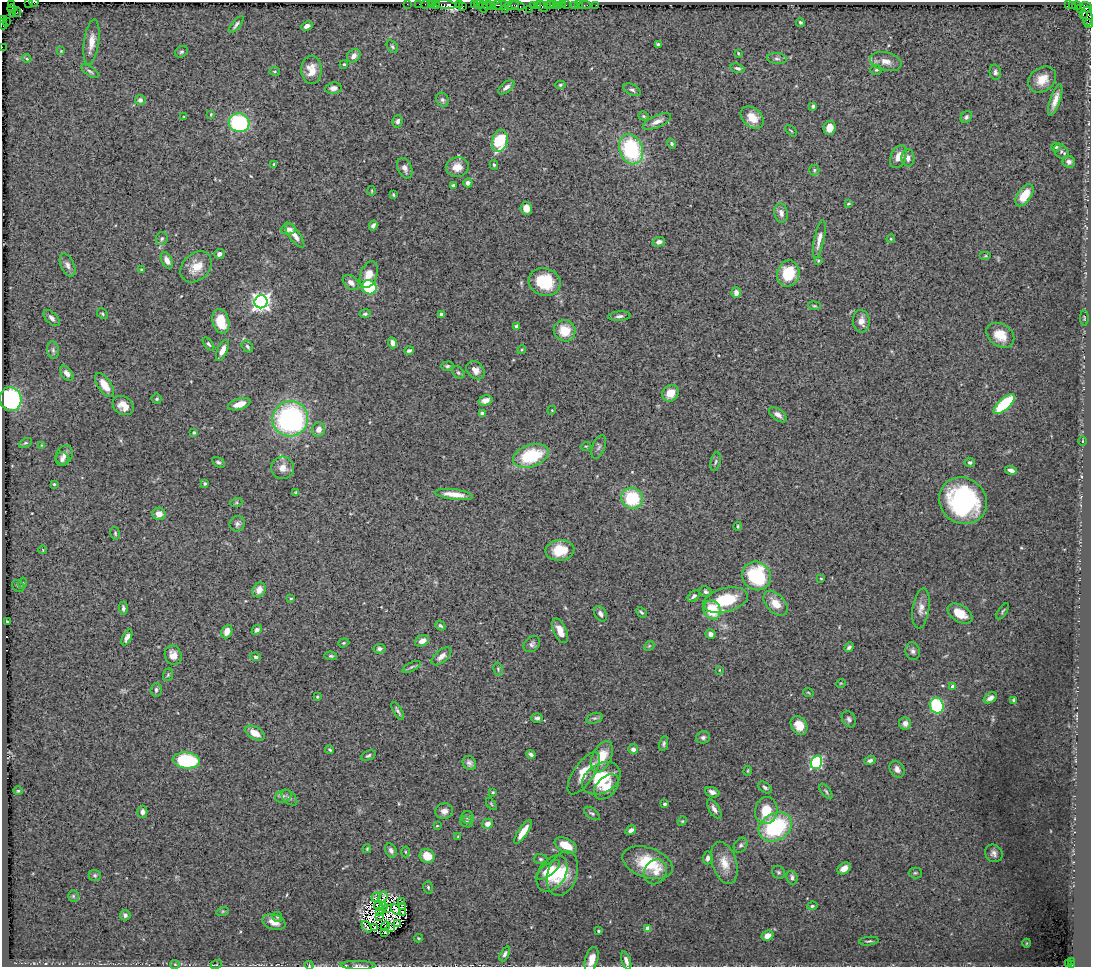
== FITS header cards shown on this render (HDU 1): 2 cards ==
NAXIS1  =                 1089
NAXIS2  =                  965

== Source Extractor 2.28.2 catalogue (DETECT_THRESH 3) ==
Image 1089 x 965 px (HDU 1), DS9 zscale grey, 1 PNG px = 1 image px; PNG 1093 x 969 px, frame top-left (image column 1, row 965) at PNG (2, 2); each listed source drawn as its Kron ellipse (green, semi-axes under 4 px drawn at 4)
Background 0.939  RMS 0.036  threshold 0.108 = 3 sigma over >= 5 px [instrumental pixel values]
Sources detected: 355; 8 with non-positive FLUX_AUTO (blend fragments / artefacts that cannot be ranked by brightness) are neither listed nor drawn; the other 347 listed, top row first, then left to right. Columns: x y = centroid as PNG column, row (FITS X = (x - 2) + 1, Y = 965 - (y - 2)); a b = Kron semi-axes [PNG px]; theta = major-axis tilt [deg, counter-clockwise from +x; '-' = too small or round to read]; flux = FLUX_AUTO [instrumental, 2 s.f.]
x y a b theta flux
28 2 3 2 - 38
34 2 4 2 - 44
11 4 4 2 - 15
407 4 2 2 - 24
419 4 2 2 - 18
425 4 2 2 - 37
431 4 3 2 - 100
459 4 3 2 - 41
474 4 3 2 - 42
436 5 4 3 - 110
445 5 10 4 -5 250
478 5 4 3 - 160
487 5 4 3 - 43
490 5 4 2 - 54
497 5 5 3 - 180
512 5 7 3 3 120
533 5 4 2 - 71
547 5 2 2 - 54
550 5 3 3 - 46
554 5 3 2 - 53
562 5 3 2 - 11
566 5 2 2 - 14
574 5 3 3 - 80
579 5 2 2 - 13
585 5 5 2 - 29
596 5 2 2 - 9.4
1068 5 3 2 - 84
463 6 2 2 - 11
501 6 7 3 12 170
517 6 7 3 -16 170
537 6 3 3 - 63
542 6 6 3 -45 110
559 6 3 3 - 100
1072 6 3 3 - 47
1076 6 4 2 - 38
483 7 6 3 -69 100
1086 7 6 4 -36 110
1081 8 3 3 - 18
12 9 5 3 - 52
505 9 2 2 - 83
529 9 2 2 - 39
17 12 5 2 - 16
12 14 3 3 - 190
1083 14 3 2 - 120
1087 16 10 5 -87 430
2 20 2 2 - 20
6 21 3 2 - 12
800 22 4 4 - 4.2
3 24 5 3 - 49
1089 24 4 3 - 75
236 25 10 3 50 5.8
307 26 6 4 26 9.7
91 42 23 7 82 28
658 44 3 3 - 2.8
2 47 2 2 - 19
392 47 7 5 -51 4.3
61 51 3 3 - 1.6
181 52 7 5 31 4.4
738 53 4 3 - 2.1
354 56 7 6 - 12
27 59 4 3 - 2.1
777 59 10 5 -6 7.2
886 61 16 9 -14 21
344 64 4 3 - 3.1
738 68 7 4 -16 6.4
311 70 14 10 89 32
876 70 6 5 - 3.6
90 71 10 4 -34 5.8
275 71 5 3 - 2.1
995 72 7 5 -76 6.7
1042 80 15 11 37 34
560 85 5 4 - 3.2
506 87 9 5 41 9.1
333 88 8 5 8 10
632 90 9 5 -25 6.1
140 100 5 5 - 12
442 100 7 6 - 5.8
1055 100 16 5 71 21
813 106 4 3 - 8.4
211 114 4 3 - 2.3
184 116 3 2 - 1.5
644 116 5 4 - 3.2
752 117 13 9 -42 35
966 117 6 5 - 6.3
397 121 6 5 - 6.6
657 121 15 6 24 17
239 123 10 9 - 230
830 128 7 6 - 20
791 131 7 2 -44 2.5
500 141 11 7 76 140
672 144 5 4 - 4.2
1056 147 5 3 - 4.4
631 149 15 11 -70 220
1061 151 8 6 -49 7.2
899 157 12 7 66 24
908 158 8 6 -88 12
1069 162 6 6 - 8.3
274 164 4 3 - 3.7
494 165 5 3 - 3.2
457 167 11 9 8 29
405 168 11 7 -68 11
814 170 5 5 - 3.3
468 183 4 4 - 11
454 185 4 3 - 5
372 191 5 3 - 2.3
393 195 3 3 - 2.9
1024 195 12 7 55 47
848 204 4 3 - 2.8
526 208 6 6 - 23
781 213 9 6 -78 12
373 226 5 4 - 7.2
288 229 7 5 4 12
295 235 15 5 -54 18
162 239 6 6 - 5.2
819 239 19 5 78 17
891 239 4 4 - 2.8
659 242 6 4 17 8.2
219 254 5 5 - 12
986 256 6 3 0 2.3
167 260 9 5 -62 14
818 260 4 3 - 2.7
67 265 12 6 -66 11
196 267 18 13 44 38
141 269 4 3 - 2.1
788 274 13 11 77 82
369 275 14 8 71 29
351 282 9 6 -39 13
545 282 16 13 -18 100
369 287 7 7 - 150
736 293 5 4 - 14
261 302 6 6 - 1200
814 306 6 3 -8 2.9
102 314 6 5 - 3.5
365 314 5 4 - 5
441 314 4 3 - 6.6
619 316 11 4 3 7.2
52 318 10 5 -45 9.2
1084 318 7 3 -89 2.4
221 321 12 8 -75 55
861 321 11 8 -86 18
517 326 4 4 - 8.8
565 331 11 10 - 48
1000 335 15 11 -33 41
393 343 5 4 - 12
208 344 7 4 -52 4.5
247 346 6 5 - 5.2
53 350 9 5 -80 6.9
222 350 11 5 65 18
409 350 5 3 - 4.8
522 350 4 4 - 2.6
447 366 6 4 1 4
475 370 10 8 -44 14
67 373 9 5 -53 12
458 373 7 5 -49 4.6
104 385 13 6 -56 35
670 393 9 7 48 31
11 399 12 10 -76 270
157 399 5 5 - 4.4
485 400 7 5 16 13
239 404 11 5 17 26
1004 404 13 5 42 160
123 406 11 8 -33 25
552 410 4 3 - 2
482 414 4 4 - 5.5
778 415 10 5 -37 11
290 419 18 17 - 460
319 429 7 6 - 16
194 433 4 3 - 3.3
1083 441 5 3 - 2.1
25 443 7 4 25 3.6
41 445 4 2 - 1.5
586 446 5 3 - 2.2
599 447 12 6 69 7.4
64 455 10 8 59 14
531 456 18 11 18 140
62 459 7 6 - 8.2
218 462 7 4 -30 5.6
716 462 9 5 79 5.9
970 462 5 4 - 5
283 468 11 11 - 22
1011 470 6 3 -17 9.7
205 483 3 3 - 4
54 484 3 3 - 2.6
296 493 4 3 - 2.9
454 494 19 5 -7 29
632 498 11 10 - 120
963 501 25 22 -39 330
236 503 6 4 19 3
159 514 6 6 - 19
237 524 8 7 - 9.1
738 526 4 3 - 3.1
115 533 6 4 -77 3.6
43 550 4 2 - 1.6
560 550 14 10 5 56
756 576 15 13 -52 190
821 579 4 3 - 2.5
23 583 6 4 77 3.4
18 586 6 5 - 4.1
259 590 8 6 61 18
706 592 6 5 - 5.9
694 596 7 4 43 6.8
291 598 3 3 - 3.3
725 600 23 12 14 110
776 603 15 9 -47 33
123 608 7 4 -87 6.6
921 608 20 8 82 19
712 610 10 8 -63 83
1003 611 9 2 55 3.1
641 612 6 3 -44 4.1
960 613 14 8 -31 36
600 614 8 5 -59 9.7
7 621 4 2 - 3.2
440 626 5 4 - 4.8
257 630 6 4 44 6
227 631 7 5 68 18
560 631 13 6 -66 25
710 634 5 4 - 9.1
127 637 9 4 63 10
422 641 7 5 24 16
344 643 6 4 20 2.9
532 644 9 6 45 7.7
649 646 6 4 43 3.1
849 647 5 3 - 5.2
379 649 6 5 - 6.3
913 651 9 7 -79 8.9
173 655 10 8 -70 22
331 656 6 4 -9 3.9
441 656 12 6 41 16
256 657 5 4 - 5.2
412 667 10 4 27 5
498 669 6 4 -78 3.5
719 670 4 3 - 1.6
168 675 6 4 69 3.9
841 683 5 3 - 1.9
953 687 4 4 - 23
156 690 7 5 86 6
808 692 5 3 - 2.3
317 697 3 2 - 2.3
990 698 7 5 33 8.6
1014 701 4 3 - 3.7
937 706 8 7 - 150
398 711 10 3 -60 6.1
537 718 6 5 - 6
594 718 8 5 18 6
849 719 8 6 -59 7.2
905 723 6 6 - 12
799 725 10 7 -56 37
255 733 10 6 -30 30
703 737 7 6 - 6.8
664 744 8 4 79 5.4
633 749 5 5 - 10
330 750 4 3 - 3.2
531 754 4 3 - 6.2
368 756 8 4 24 5.3
602 757 17 9 65 53
186 760 14 8 -6 200
870 760 6 4 19 6.9
816 762 7 5 70 340
469 763 7 6 - 8.8
897 769 9 7 -59 11
748 771 5 2 - 2.2
584 773 24 10 56 51
601 778 20 14 30 100
606 787 15 9 47 32
765 787 8 5 -35 5.9
18 791 5 4 - 2.7
826 791 9 4 -53 5
493 792 3 3 - 3
712 792 7 5 -20 10
283 796 8 6 23 8.2
289 798 9 5 -44 7.3
491 804 7 3 -54 2.8
664 804 3 3 - 4
714 809 11 5 -58 11
444 811 9 8 - 13
766 811 13 11 79 55
142 812 6 5 - 9.1
592 813 9 5 -35 5.4
468 817 6 6 - 6.5
682 821 5 4 - 2.5
466 822 6 5 - 4.8
488 824 5 5 - 14
437 826 4 2 - 1.7
775 827 17 13 30 230
631 830 6 4 32 8.9
523 832 14 5 55 37
458 836 4 4 - 2.4
566 845 12 7 -26 36
741 845 8 6 56 6.6
367 849 4 3 - 2.4
391 850 7 5 -59 8.7
406 852 5 3 - 2.6
994 853 9 8 - 9.8
427 856 7 7 - 34
708 858 6 5 - 9.3
541 859 7 5 -4 4.7
648 863 26 15 -18 100
724 863 22 12 -73 38
844 868 7 5 36 18
548 870 14 6 36 26
656 872 13 11 57 23
778 872 7 6 - 4.9
562 873 23 14 72 67
915 873 6 5 - 4
552 874 20 13 58 69
95 875 6 5 - 4
792 878 7 5 -73 7.6
428 887 6 4 -74 3.7
73 896 6 5 - 3.8
376 897 5 2 - 0.21
383 897 6 3 70 3.8
402 902 3 2 - 0.76
378 906 4 2 - 2.1
384 906 3 3 - 2.5
812 906 5 3 - 4
402 907 4 2 - 1.7
387 909 3 2 - 2.3
396 909 6 3 -48 0.65
223 911 6 4 18 3.7
380 912 3 2 - 1.9
403 912 4 2 - 3.1
125 915 5 5 - 8.3
380 916 3 2 - 1.4
277 917 5 5 - 3.6
274 922 12 7 -18 22
397 923 3 2 - 1
385 926 5 2 - 3.1
367 927 6 2 -54 4.3
390 927 2 2 - 3.5
374 928 4 2 - 3.1
648 929 4 4 - 40
598 931 3 3 - 4.9
385 932 2 2 - 1.9
767 936 6 5 - 20
418 938 4 4 - 2.5
869 941 10 3 6 4.7
1027 943 4 3 - 1.8
505 954 8 4 64 7
592 959 12 6 74 24
626 961 9 4 -72 12
1072 961 3 2 - 100
175 964 5 4 - 2.3
216 964 6 3 25 2.5
1068 964 4 3 - 74
309 965 5 3 - 2.3
358 965 17 4 -1 7.7
1071 965 3 3 - 80
At the frame edge (FLAGS 8, measured only in part): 10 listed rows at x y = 28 2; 34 2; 1087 16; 2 20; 3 24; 1089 24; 2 47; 309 965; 358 965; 1071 965
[8 non-positive-flux detections neither listed nor drawn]